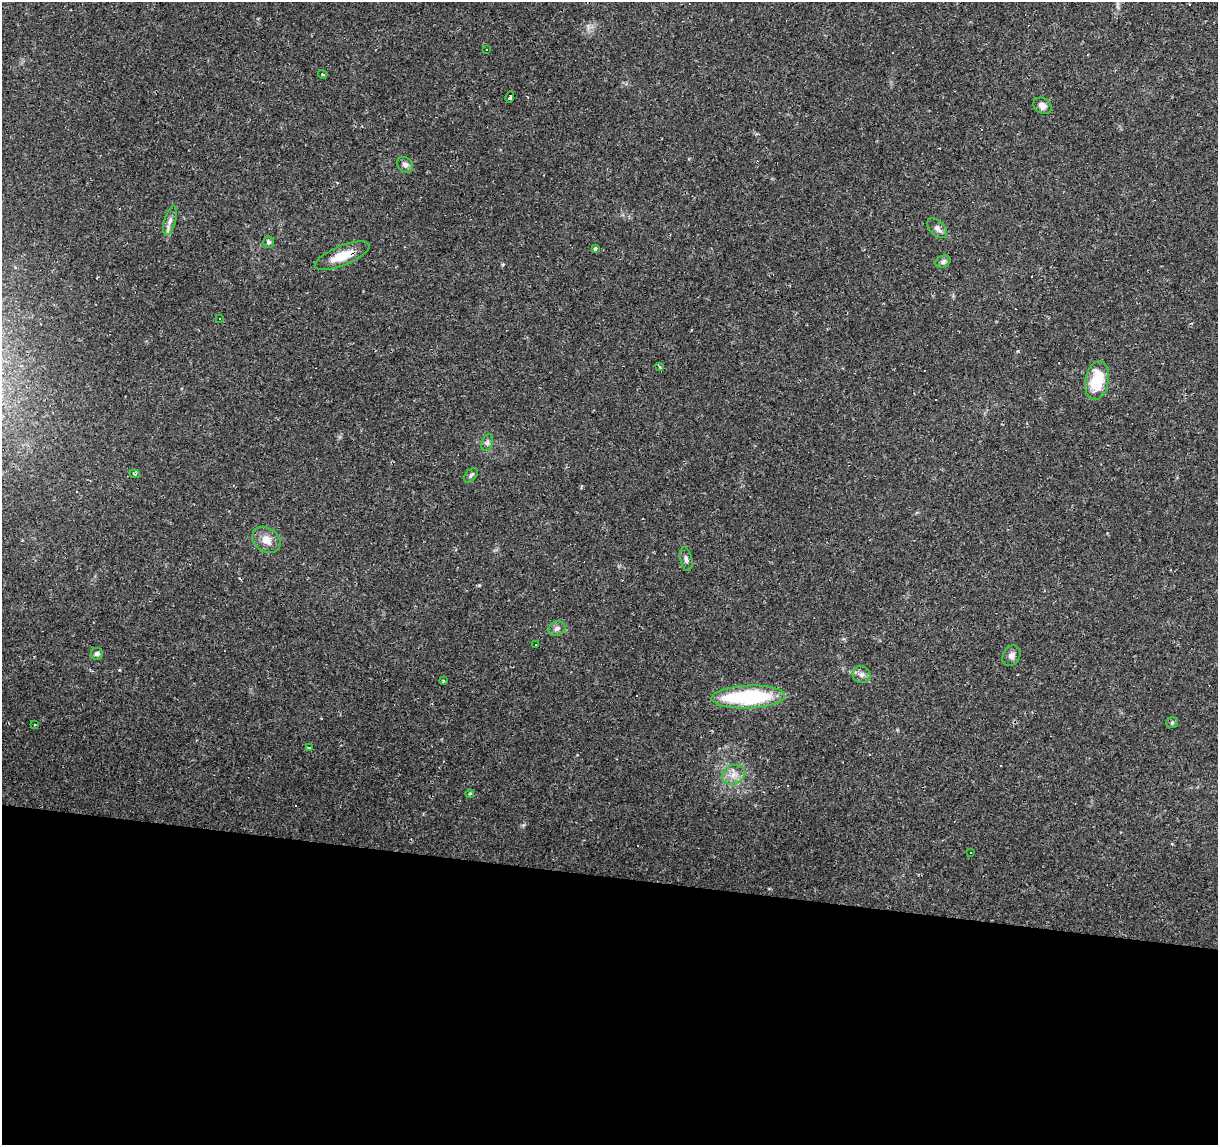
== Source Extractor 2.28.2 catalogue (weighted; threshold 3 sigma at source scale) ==
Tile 14 of 4 x 4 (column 2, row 4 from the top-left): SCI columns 1221-2436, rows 283-1425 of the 4869 x 5077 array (HDU 1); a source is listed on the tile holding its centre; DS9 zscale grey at full resolution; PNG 1220 x 1147 px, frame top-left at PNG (2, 2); each listed source drawn as its Kron ellipse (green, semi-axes under 4 px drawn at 4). Shown black and unused: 23% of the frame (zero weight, under 2 of 3 exposures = <1% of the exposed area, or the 3 px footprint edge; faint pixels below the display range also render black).
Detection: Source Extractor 2.28.2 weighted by HDU 2 'WHT'; one run over the whole footprint, this tile lists its part. Background 0.0556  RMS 0.0046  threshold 0.0207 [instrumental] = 3 sigma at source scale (4.5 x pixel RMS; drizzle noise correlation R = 1.50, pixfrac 1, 0.0396/0.0396 arcsec/px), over >= 5 px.
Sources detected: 59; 27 cosmic-ray / hot-pixel residue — neither listed nor drawn; the other 32 listed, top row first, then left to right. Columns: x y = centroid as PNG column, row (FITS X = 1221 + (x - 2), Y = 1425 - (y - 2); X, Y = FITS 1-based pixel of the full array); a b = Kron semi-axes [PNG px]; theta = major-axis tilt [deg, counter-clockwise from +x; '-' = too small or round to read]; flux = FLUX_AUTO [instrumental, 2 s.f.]
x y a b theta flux
486 49 3 2 - 0.54
323 74 5 3 - 0.51
510 97 5 3 - 1.6
1043 106 10 7 -30 2.7
405 165 9 7 -39 1.8
170 221 15 5 74 2.4
937 228 12 7 -45 2.4
268 242 6 5 - 0.86
595 249 3 3 - 1.1
342 256 29 10 22 10
943 262 8 5 23 1.3
219 318 3 2 - 0.64
660 367 4 4 - 0.55
1097 380 19 11 79 17
487 443 9 5 72 1.2
135 474 5 4 - 0.98
471 475 8 5 48 1
266 540 15 11 -35 5.1
686 559 12 6 -78 1.5
557 629 9 7 22 1.8
536 644 2 2 - 0.3
97 654 6 6 - 1.3
1011 656 11 8 59 2.1
861 674 9 8 - 2.1
443 681 3 3 - 1.7
748 697 37 11 2 48
1172 722 5 5 - 0.73
35 725 4 2 - 0.41
309 748 4 2 - 0.38
734 775 12 9 26 4
470 794 4 4 - 0.59
970 852 3 2 - 0.59
Overlapping masked pixels (flux is a lower limit): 1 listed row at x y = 342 256